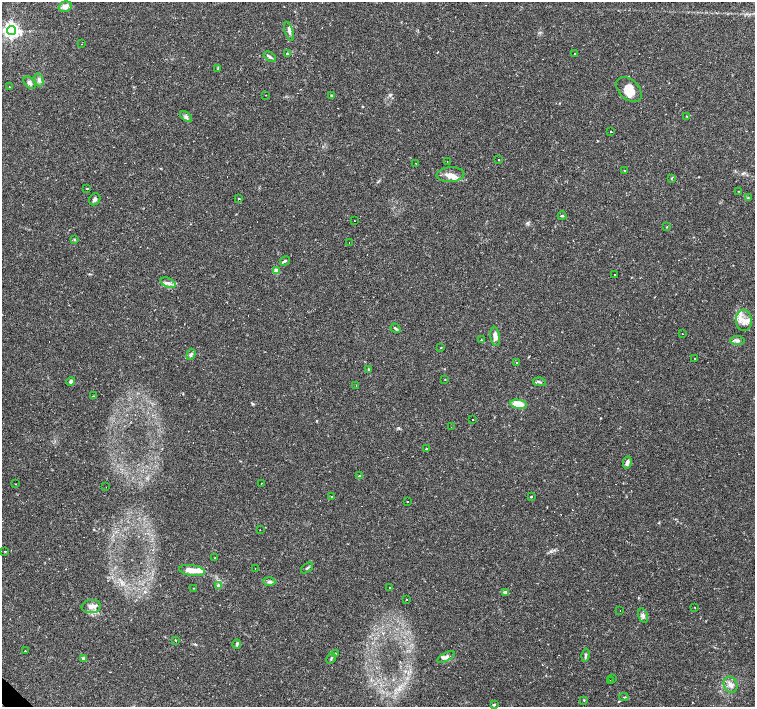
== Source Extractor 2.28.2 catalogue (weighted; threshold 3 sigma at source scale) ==
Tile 7 of 4 x 4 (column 3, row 2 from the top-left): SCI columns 3011-4515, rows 2973-4381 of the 6021 x 6009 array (HDU 1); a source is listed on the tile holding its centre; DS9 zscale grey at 2 x 2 block average (1 PNG px = mean of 2 x 2 image px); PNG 757 x 709 px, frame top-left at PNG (2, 2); each listed source drawn as its Kron ellipse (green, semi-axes under 4 px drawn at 4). Shown black and unused: <1% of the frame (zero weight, under 2 of 3 exposures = <1% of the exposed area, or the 3 px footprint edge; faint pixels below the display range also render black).
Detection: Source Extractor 2.28.2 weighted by HDU 2 'WHT'; one run over the whole footprint, this tile lists its part. Background 0.0388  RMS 0.0031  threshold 0.0141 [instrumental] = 3 sigma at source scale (4.5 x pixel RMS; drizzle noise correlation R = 1.50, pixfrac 1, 0.0396/0.0396 arcsec/px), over >= 5 px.
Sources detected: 137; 33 cosmic-ray / hot-pixel residue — neither listed nor drawn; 9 inside a brighter listed object's ellipse — not listed separately; the other 95 listed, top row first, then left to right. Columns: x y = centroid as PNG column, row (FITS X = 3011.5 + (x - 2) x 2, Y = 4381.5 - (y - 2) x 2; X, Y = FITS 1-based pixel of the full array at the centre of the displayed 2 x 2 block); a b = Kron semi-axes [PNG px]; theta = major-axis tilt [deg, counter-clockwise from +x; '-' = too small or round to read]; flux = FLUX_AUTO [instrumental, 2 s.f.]
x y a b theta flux
65 7 7 5 18 4.4
11 30 4 4 - 290
289 31 9 4 -72 2.2
81 44 2 2 - 0.98
287 54 3 3 - 0.57
575 54 2 2 - 0.53
270 57 7 3 -35 1.5
218 68 3 3 - 0.63
39 80 7 4 -77 2.1
30 83 7 5 -48 2.2
10 87 2 2 - 0.64
629 89 15 10 -43 9.5
266 95 2 2 - 0.27
332 96 3 3 - 0.82
687 116 2 2 - 0.55
186 117 7 3 -36 1.6
611 132 2 2 - 2.3
499 160 2 2 - 0.43
447 162 2 2 - 4
416 163 2 2 - 0.36
625 171 2 2 - 1.1
450 175 14 7 4 5.5
671 178 3 2 - 0.49
87 189 2 2 - 0.75
739 191 2 2 - 0.32
748 198 3 2 - 0.52
95 199 6 5 - 1.8
239 199 3 2 - 0.62
562 216 4 2 - 0.78
354 221 2 2 - 0.26
667 227 3 2 - 0.38
74 240 4 3 - 0.62
349 243 2 2 - 1.1
285 261 5 3 - 1.1
276 271 3 2 - 11
615 275 2 2 - 0.79
168 283 8 5 -22 3
744 320 11 8 -88 6.4
395 328 5 3 - 1.2
682 334 2 2 - 0.29
495 336 10 4 -81 4.7
481 340 3 2 - 0.51
738 340 7 4 -6 2
441 348 2 2 - 0.47
191 354 6 3 69 1.4
695 359 2 2 - 0.48
517 363 2 2 - 0.41
368 369 4 2 - 0.5
445 380 2 2 - 0.47
71 382 4 4 - 1.7
539 382 7 2 -9 1.1
356 385 2 2 - 1.3
94 396 3 2 - 0.4
519 404 8 4 -10 12
472 419 2 2 - 1.2
451 427 2 2 - 0.7
426 449 3 2 - 0.55
627 462 6 4 78 2.8
359 476 3 2 - 0.5
261 483 2 2 - 1.5
16 484 2 2 - 0.32
106 487 2 2 - 0.31
331 496 2 2 - 0.44
531 497 3 3 - 0.6
407 502 2 2 - 1
260 530 2 2 - 0.26
5 551 2 2 - 0.55
215 557 2 2 - 0.44
307 568 7 2 37 1
255 569 2 2 - 0.29
192 571 13 5 -8 8.4
269 582 6 4 -3 1.8
218 585 4 4 - 1.1
389 587 2 2 - 0.67
194 588 2 2 - 0.36
505 593 4 3 - 2.2
407 600 2 2 - 0.56
91 606 9 6 5 4.6
695 608 2 2 - 0.47
620 611 2 2 - 1
643 616 7 4 -73 2
175 640 2 2 - 0.56
237 644 5 3 - 1
25 651 2 2 - 0.87
335 653 3 3 - 0.71
585 655 6 3 78 1.4
446 657 9 4 27 2.6
331 658 6 3 65 0.98
84 659 4 3 - 2.1
613 678 2 2 - 1.2
610 681 2 2 - 1.6
731 685 8 6 -68 4
624 697 4 2 - 0.63
584 700 3 2 - 0.48
494 704 4 3 - 0.73
Diffuse or blended objects may show on this block-average render without a row.